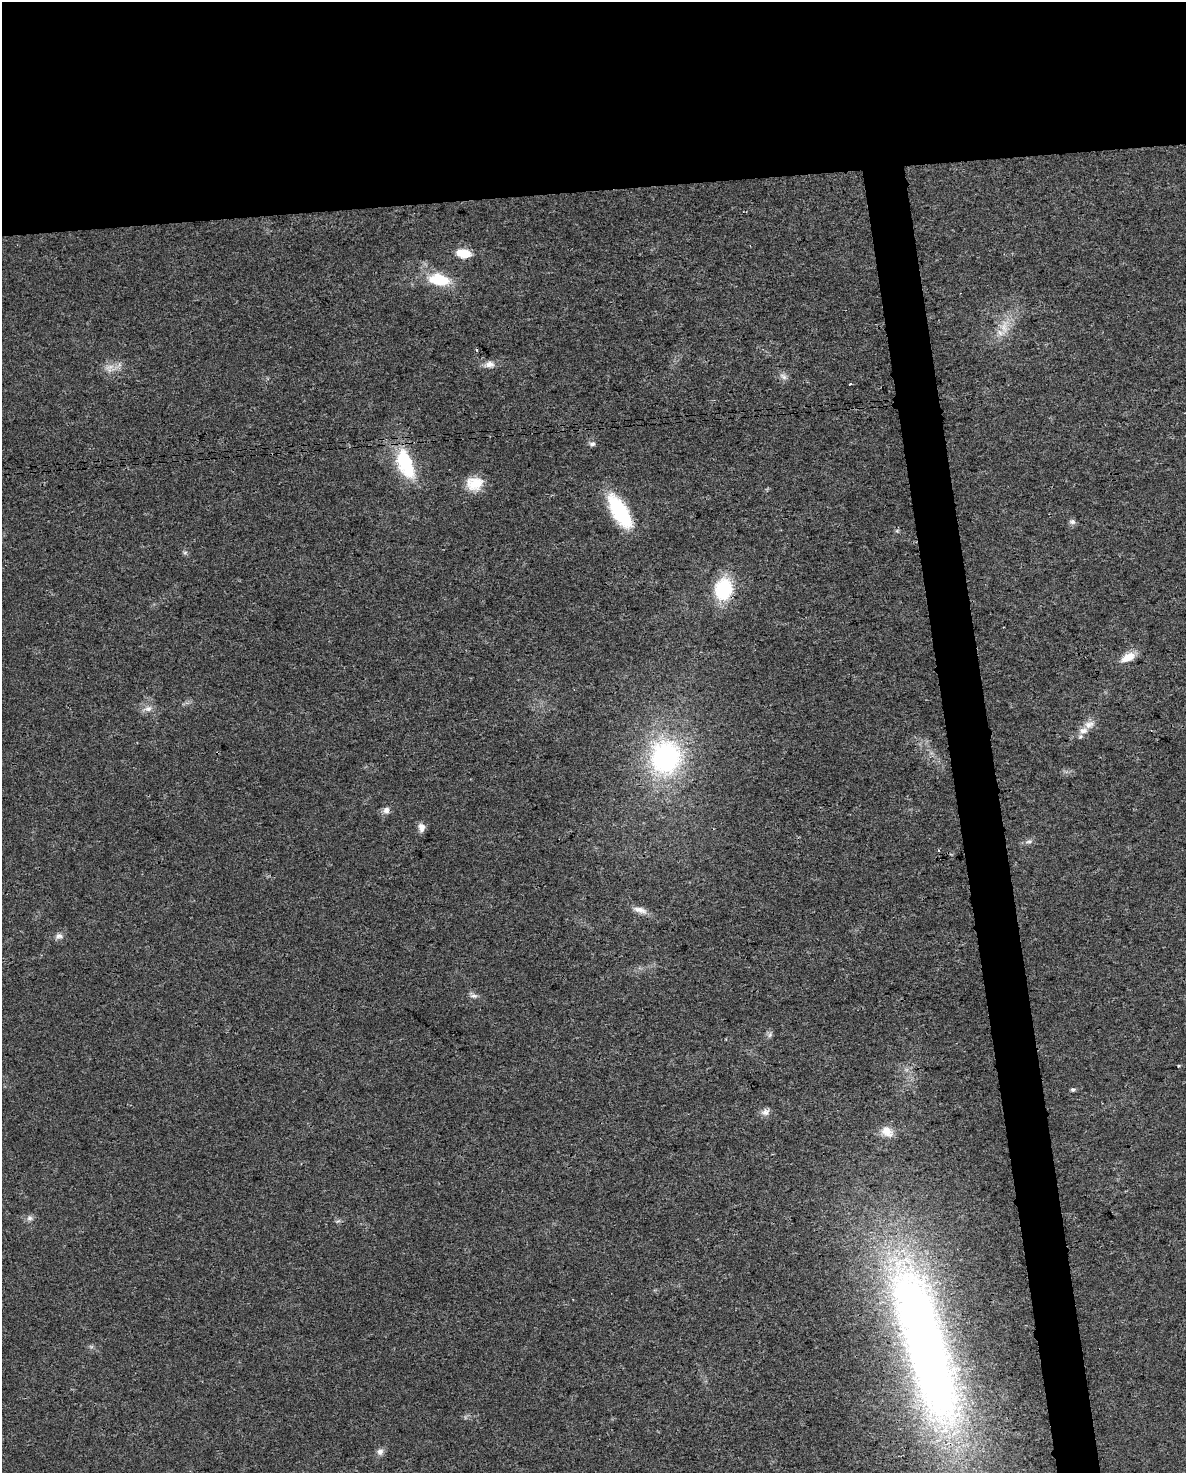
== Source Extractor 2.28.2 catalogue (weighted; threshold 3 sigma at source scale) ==
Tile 2 of 4 x 3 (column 2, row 1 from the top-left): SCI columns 1185-2368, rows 2962-4432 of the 4736 x 4497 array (HDU 1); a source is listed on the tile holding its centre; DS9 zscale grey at full resolution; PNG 1188 x 1475 px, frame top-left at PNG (2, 2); no overlay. Shown black and unused: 16% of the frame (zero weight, under 3 of 4 exposures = <1% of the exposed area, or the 3 px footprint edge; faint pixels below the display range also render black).
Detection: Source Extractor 2.28.2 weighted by HDU 2 'WHT'; one run over the whole footprint, this tile lists its part. Background 0.0232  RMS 0.003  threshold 0.0136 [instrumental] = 3 sigma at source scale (4.5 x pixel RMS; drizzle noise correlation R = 1.50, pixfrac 1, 0.0396/0.0396 arcsec/px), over >= 5 px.
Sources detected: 35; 1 too faint to see at this stretch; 1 cosmic-ray / hot-pixel residue — not listed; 1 inside a brighter listed object's ellipse — not listed separately; the other 32 listed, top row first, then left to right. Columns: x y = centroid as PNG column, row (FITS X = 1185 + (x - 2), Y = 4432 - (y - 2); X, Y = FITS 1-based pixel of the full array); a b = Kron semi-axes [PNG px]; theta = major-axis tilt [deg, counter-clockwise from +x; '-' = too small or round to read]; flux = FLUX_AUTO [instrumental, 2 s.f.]
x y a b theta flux
463 253 17 10 -7 5.1
439 280 26 14 -11 10
1004 328 16 9 -65 3.4
489 364 14 9 8 2.1
783 376 11 7 -33 1.3
850 384 3 3 - 0.57
592 444 7 6 - 0.84
406 464 41 19 -69 18
474 483 20 16 5 6.5
619 511 43 17 -59 18
1072 522 9 7 -43 0.91
185 553 7 4 2 0.51
723 589 23 18 79 18
1128 657 18 9 26 4.1
148 708 12 8 13 1.8
1083 731 12 9 19 2.5
665 757 32 29 77 54
386 810 9 9 - 1.4
421 827 11 8 -80 1.7
1029 842 9 4 1 0.82
938 850 3 2 - 0.2
640 910 20 7 -17 2.3
59 936 11 7 8 1.3
474 996 11 6 0 1
770 1035 7 4 71 0.65
1178 1066 4 2 - 0.26
1073 1090 6 4 2 0.6
765 1112 11 9 9 1.6
887 1132 18 12 -34 3.4
30 1218 8 7 - 1.1
925 1345 201 48 -74 290
380 1452 9 8 - 1.4
Overlapping masked pixels (flux is a lower limit): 2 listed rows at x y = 723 589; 925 1345